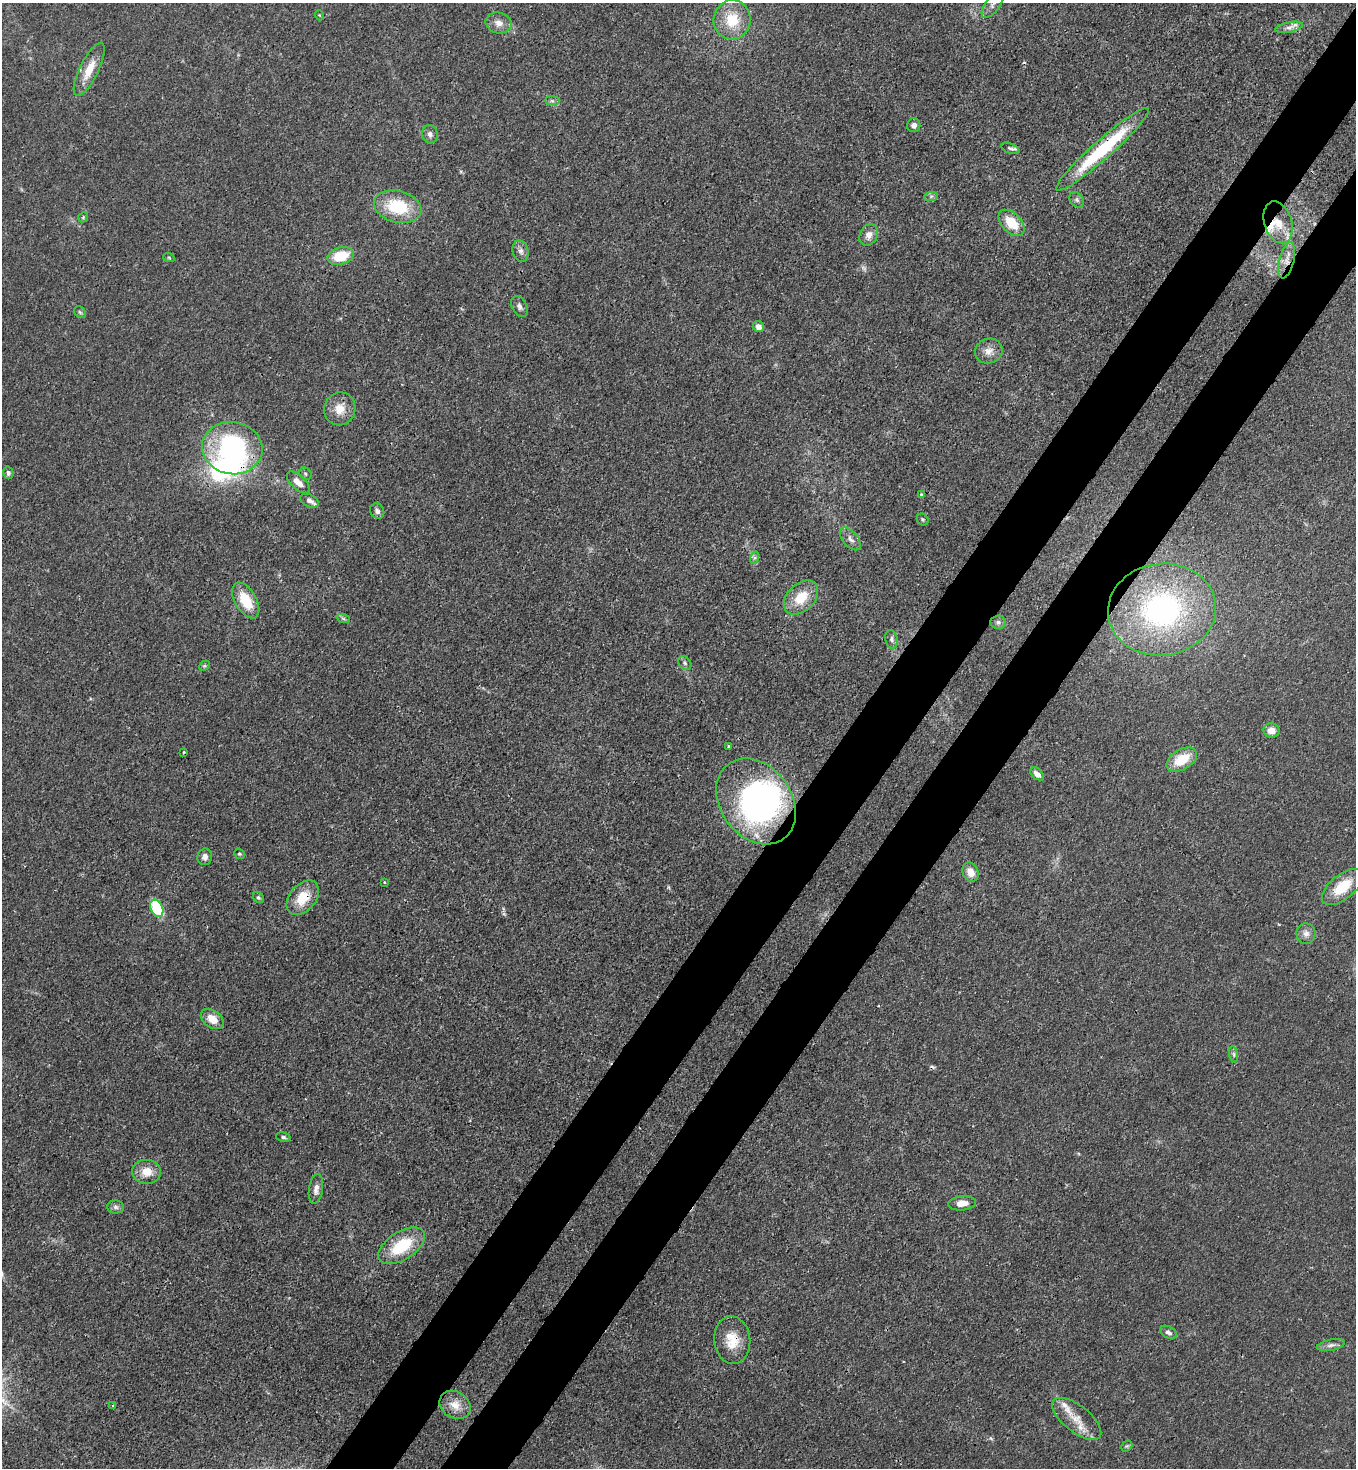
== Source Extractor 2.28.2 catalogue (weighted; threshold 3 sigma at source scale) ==
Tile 10 of 4 x 4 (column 2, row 3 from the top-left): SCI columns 1580-2933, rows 1525-2990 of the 6005 x 5983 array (HDU 1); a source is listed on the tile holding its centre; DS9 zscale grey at full resolution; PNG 1358 x 1470 px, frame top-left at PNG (2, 3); each listed source drawn as its Kron ellipse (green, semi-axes under 4 px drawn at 4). Shown black and unused: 9% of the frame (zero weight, under 3 of 4 exposures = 7% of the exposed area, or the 3 px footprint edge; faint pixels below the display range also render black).
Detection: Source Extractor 2.28.2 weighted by HDU 2 'WHT'; one run over the whole footprint, this tile lists its part. Background 0.0192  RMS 0.0026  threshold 0.0117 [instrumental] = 3 sigma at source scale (4.5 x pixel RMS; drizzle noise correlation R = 1.50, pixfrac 1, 0.05/0.05 arcsec/px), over >= 5 px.
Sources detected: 88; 2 too faint to see at this stretch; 1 inside a brighter object's white glare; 2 cosmic-ray / hot-pixel residue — neither listed nor drawn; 8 inside a brighter listed object's ellipse — not listed separately; the other 75 listed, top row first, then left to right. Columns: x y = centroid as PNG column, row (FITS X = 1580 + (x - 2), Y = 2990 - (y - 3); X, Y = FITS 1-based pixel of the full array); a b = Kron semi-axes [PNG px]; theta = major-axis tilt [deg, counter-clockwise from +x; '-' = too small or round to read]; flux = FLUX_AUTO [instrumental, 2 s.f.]
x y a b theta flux
993 4 16 7 54 1.8
319 15 5 3 - 0.21
732 20 19 18 - 8
499 23 13 10 -13 2.1
1289 27 14 5 11 1.3
89 69 29 9 64 4.9
552 101 7 4 -1 0.58
914 125 7 6 - 1.2
430 134 9 7 -77 1
1010 148 9 5 -20 0.66
1102 149 61 9 42 26
931 196 7 4 2 0.53
1077 200 8 6 -53 0.75
398 207 24 16 -14 12
83 217 5 4 - 0.33
1278 222 21 14 -73 5.3
1011 223 15 9 -45 6.4
869 235 11 8 61 1.8
521 251 11 8 -77 1.2
341 256 13 8 16 8.2
169 258 6 3 -20 0.29
1287 260 18 7 76 2.5
519 306 11 7 -61 1
80 312 7 5 -44 0.47
758 327 6 5 - 1.5
989 351 14 12 19 2.3
340 409 17 15 71 4.2
232 448 30 26 -9 41
8 473 6 5 - 0.67
305 474 7 5 -49 0.51
298 483 14 7 -43 2.6
922 495 4 4 - 0.78
309 501 10 6 -26 1
377 511 8 7 - 1
923 520 6 5 - 0.44
850 539 13 7 -49 1.3
754 558 6 4 71 0.54
801 598 20 13 45 6.7
246 600 20 10 -60 8
1162 610 54 46 7 59
343 618 7 4 -19 0.51
998 622 7 6 - 0.75
891 639 9 6 -80 0.85
685 663 7 6 - 0.66
204 666 6 4 43 0.35
1271 730 8 7 - 2.2
728 746 3 2 - 0.29
183 752 3 3 - 0.26
1182 759 16 10 31 7.2
1037 774 8 5 -42 1.6
756 801 46 35 -53 68
239 854 5 4 - 0.39
205 857 8 7 - 1.3
970 872 10 7 -64 2.9
384 882 4 2 - 0.24
1342 887 24 12 39 8.6
258 897 6 5 - 0.49
303 898 20 13 50 6.3
157 908 9 6 -63 15
1306 934 10 9 - 1.7
212 1019 13 8 -36 3.5
1234 1054 8 4 -82 0.58
283 1137 7 4 -14 0.48
147 1172 14 12 -4 3.9
316 1189 15 7 81 1.6
962 1203 14 7 6 2.5
115 1207 8 6 -1 0.83
401 1246 26 14 32 12
1168 1332 9 5 -28 0.96
732 1340 24 18 -84 6.4
1331 1345 14 5 11 1.1
455 1405 16 13 -32 3.7
113 1406 3 3 - 0.41
1077 1419 29 13 -38 5.3
1127 1446 6 5 - 0.43
Overlapping masked pixels (flux is a lower limit): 5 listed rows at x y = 1102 149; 1278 222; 1287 260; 303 898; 732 1340
Isophote crosses this tile's border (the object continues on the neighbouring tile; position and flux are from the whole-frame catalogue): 1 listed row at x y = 993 4